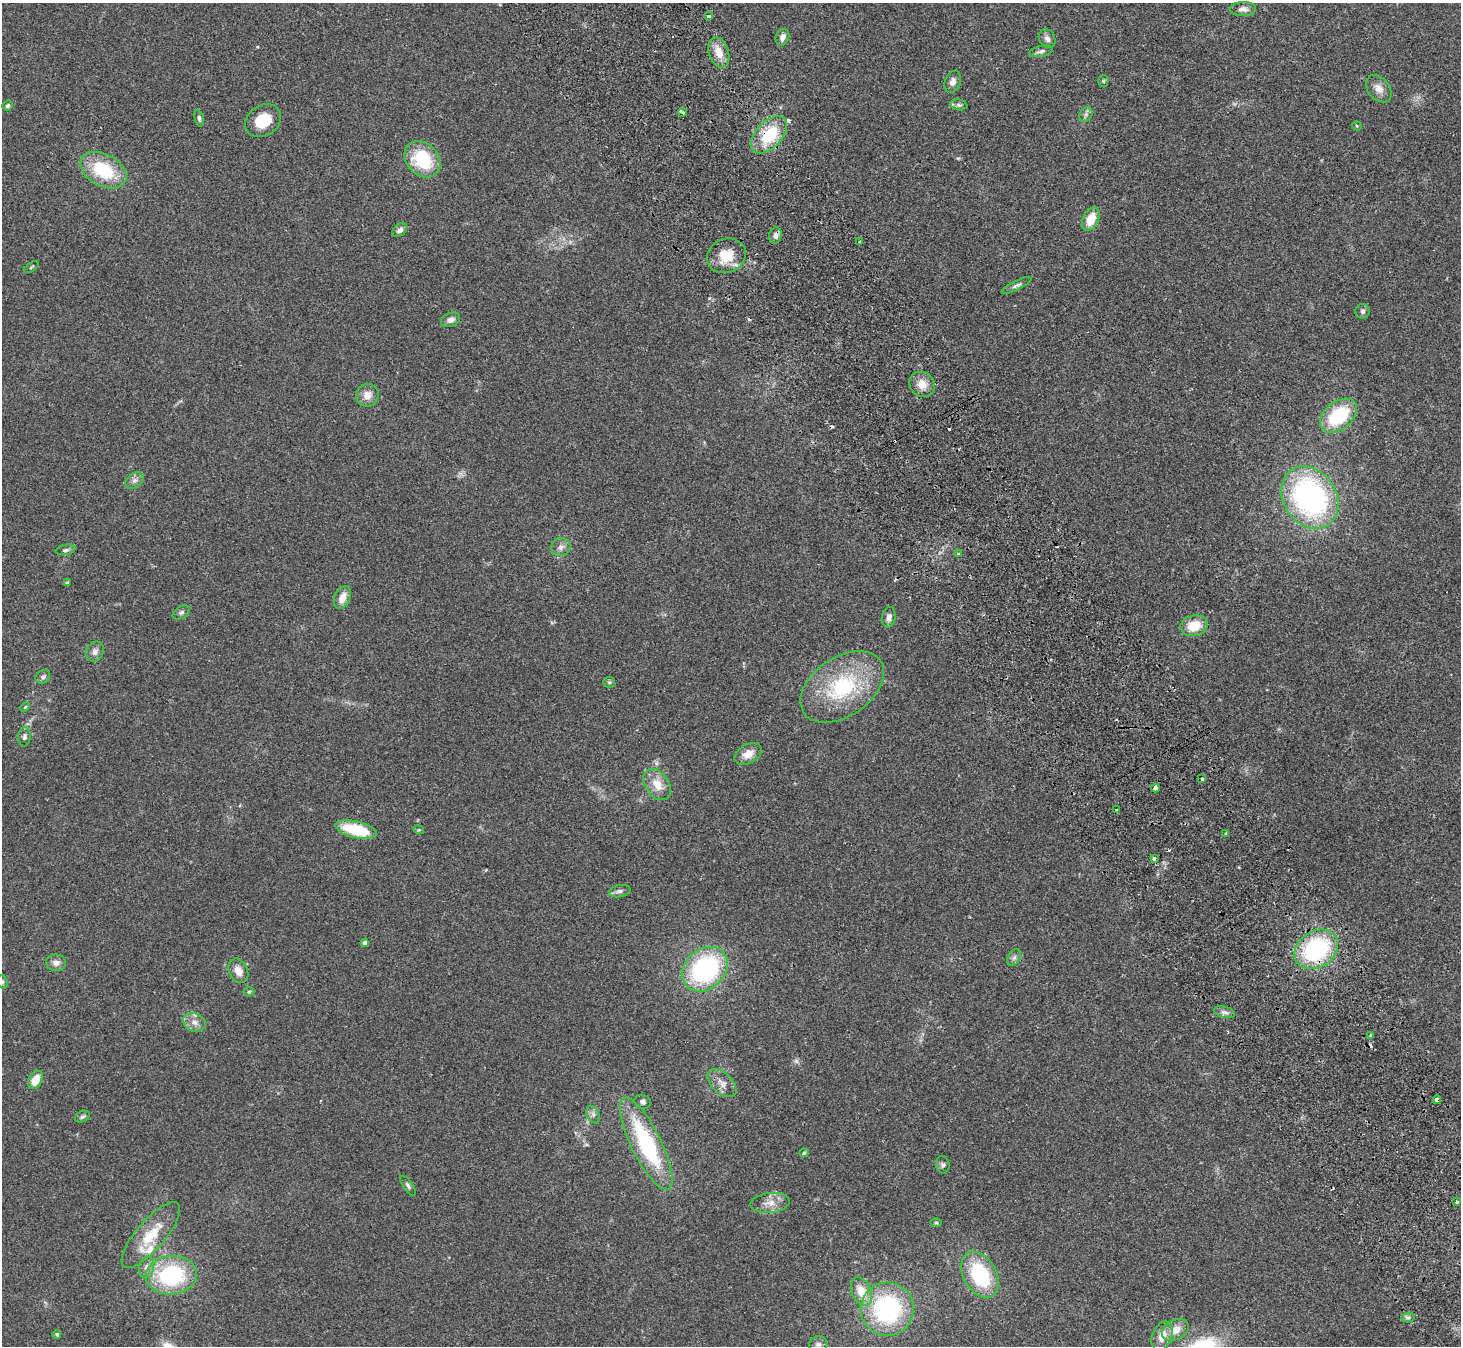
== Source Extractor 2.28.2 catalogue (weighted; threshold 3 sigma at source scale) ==
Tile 6 of 4 x 4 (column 2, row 2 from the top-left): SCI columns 1512-2970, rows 2885-4228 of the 5943 x 5903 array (HDU 1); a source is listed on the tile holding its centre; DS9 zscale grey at full resolution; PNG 1463 x 1348 px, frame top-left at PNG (2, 3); each listed source drawn as its Kron ellipse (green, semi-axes under 4 px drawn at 4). Shown black and unused: <1% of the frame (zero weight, under 2 of 3 exposures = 3% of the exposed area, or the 3 px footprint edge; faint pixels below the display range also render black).
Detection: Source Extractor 2.28.2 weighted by HDU 2 'WHT'; one run over the whole footprint, this tile lists its part. Background 0.109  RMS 0.0092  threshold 0.0413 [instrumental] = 3 sigma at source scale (4.5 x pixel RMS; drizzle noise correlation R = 1.50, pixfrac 1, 0.05/0.05 arcsec/px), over >= 5 px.
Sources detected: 102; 1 too faint to see at this stretch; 8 cosmic-ray / hot-pixel residue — neither listed nor drawn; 1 inside a brighter listed object's ellipse — not listed separately; the other 92 listed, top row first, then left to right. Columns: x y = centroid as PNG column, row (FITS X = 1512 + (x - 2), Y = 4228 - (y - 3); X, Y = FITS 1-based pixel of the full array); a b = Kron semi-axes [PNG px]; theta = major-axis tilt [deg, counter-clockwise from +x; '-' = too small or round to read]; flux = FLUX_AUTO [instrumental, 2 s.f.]
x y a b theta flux
1243 9 13 7 4 4.7
709 16 4 2 - 3.3
782 37 8 6 67 4.6
1047 39 10 7 -63 3.9
1041 51 12 5 14 2.9
719 52 15 10 -72 11
1103 81 5 5 - 1.2
953 82 11 7 71 4.6
1379 89 15 11 -52 7.5
959 105 8 5 -10 2.2
8 106 5 4 - 1.9
683 112 4 3 - 4.4
1086 114 8 6 56 2.5
199 118 8 4 -74 1.9
263 121 19 15 34 23
1357 126 5 4 - 0.85
769 135 22 13 47 40
423 159 20 15 -46 47
103 170 25 16 -29 47
1091 219 12 7 66 18
400 230 8 5 39 3.5
775 235 8 6 78 3.8
859 241 3 2 - 1.6
726 256 20 17 25 22
31 267 8 3 34 1.1
1017 285 16 4 26 3.2
1363 311 7 7 - 2.3
451 320 10 7 21 4.3
922 384 13 12 - 11
367 395 11 11 - 8.2
1338 416 21 13 39 54
134 480 10 7 39 3.4
1310 498 33 26 -57 200
561 547 10 9 - 4.1
66 550 10 5 10 2.3
958 554 3 3 - 1.5
67 583 4 3 - 2.4
342 598 12 7 65 9
181 612 9 6 30 2.3
889 617 10 6 80 4.4
1194 626 14 10 11 21
95 651 10 8 66 4.3
43 677 8 6 39 2.7
609 682 6 5 - 1.4
842 687 46 29 34 82
25 707 5 3 - 0.94
24 737 9 6 83 2.6
748 754 14 9 28 9.2
1202 779 3 3 - 2.3
657 785 17 11 -54 14
1155 788 4 4 - 16
1116 810 3 2 - 2.2
356 830 21 8 -13 41
419 830 5 3 - 0.84
1226 833 3 2 - 1.2
1154 858 4 3 - 4.5
619 891 11 6 10 2.9
365 943 4 4 - 5
1316 949 23 18 34 100
1014 958 9 6 62 2.7
56 963 10 8 -3 5.6
705 969 25 20 42 130
238 971 13 9 -65 8.4
2 982 7 5 -70 1.6
249 992 5 5 - 1.2
1224 1012 11 5 -14 3.1
194 1022 11 9 -22 6.3
1371 1036 3 3 - 3.6
35 1080 10 6 63 15
722 1083 17 10 -42 7.7
1437 1100 4 4 - 11
643 1102 8 7 - 2.6
593 1115 9 6 -64 3
82 1117 8 5 24 2.1
646 1144 51 15 -64 96
804 1153 4 4 - 1.1
943 1165 9 6 -80 2.5
408 1186 11 5 -56 2.4
1457 1202 3 3 - 2.5
770 1203 19 10 6 9.5
936 1223 6 4 -1 1.1
151 1235 41 14 49 30
147 1267 11 7 81 4.8
171 1275 25 19 4 85
980 1275 25 16 -61 66
861 1292 15 9 -67 16
887 1309 27 26 - 120
1408 1317 7 4 1 2.2
1175 1330 14 9 29 10
57 1334 4 4 - 2
1162 1336 15 10 68 11
818 1345 9 8 - 3.6
Overlapping masked pixels (flux is a lower limit): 2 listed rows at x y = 769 135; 1437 1100
Isophote crosses this tile's border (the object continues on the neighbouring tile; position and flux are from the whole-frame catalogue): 2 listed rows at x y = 2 982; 818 1345